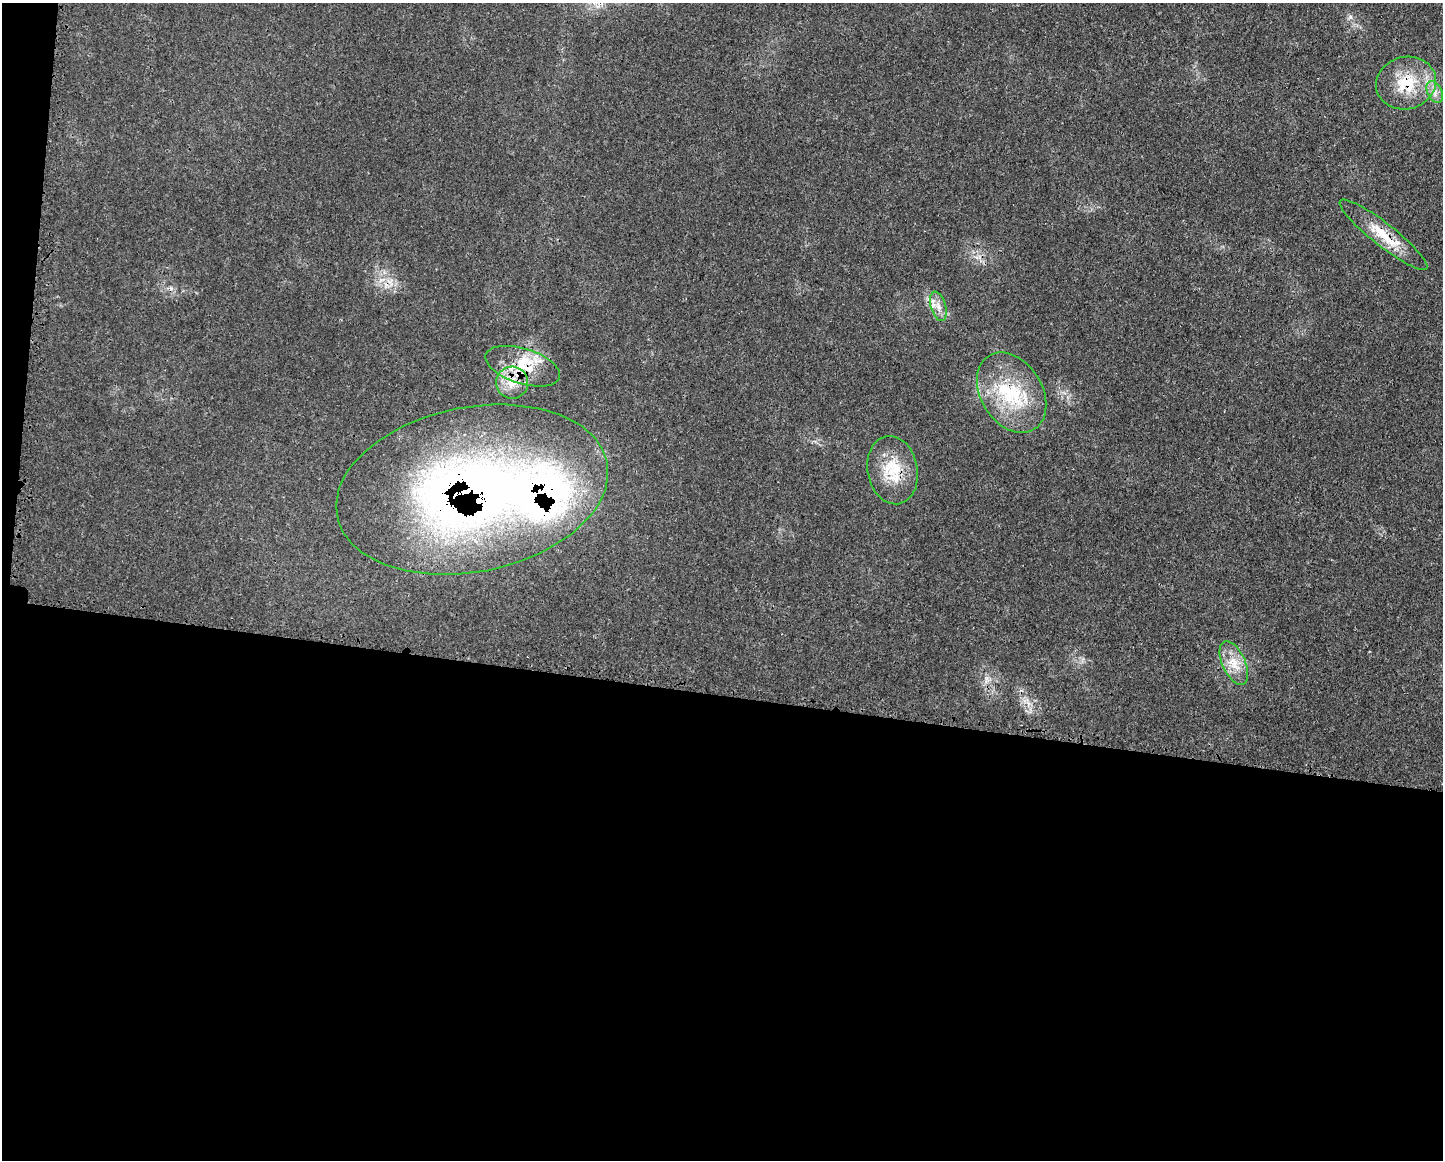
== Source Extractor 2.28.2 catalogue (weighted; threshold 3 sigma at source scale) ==
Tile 10 of 3 x 4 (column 1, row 4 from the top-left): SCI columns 123-1563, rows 2-1159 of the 4687 x 4654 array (HDU 1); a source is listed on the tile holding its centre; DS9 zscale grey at full resolution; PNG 1445 x 1162 px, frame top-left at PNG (2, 3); each listed source drawn as its Kron ellipse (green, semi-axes under 4 px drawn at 4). Shown black and unused: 41% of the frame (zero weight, under 3 of 4 exposures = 2% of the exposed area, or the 3 px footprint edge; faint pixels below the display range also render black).
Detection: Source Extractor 2.28.2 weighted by HDU 2 'WHT'; one run over the whole footprint, this tile lists its part. Background 0.0414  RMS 0.0027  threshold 0.0121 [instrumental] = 3 sigma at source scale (4.5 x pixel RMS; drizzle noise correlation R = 1.50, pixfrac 1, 0.05/0.05 arcsec/px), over >= 5 px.
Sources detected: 13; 1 cosmic-ray / hot-pixel residue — neither listed nor drawn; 2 inside a brighter listed object's ellipse — not listed separately; the other 10 listed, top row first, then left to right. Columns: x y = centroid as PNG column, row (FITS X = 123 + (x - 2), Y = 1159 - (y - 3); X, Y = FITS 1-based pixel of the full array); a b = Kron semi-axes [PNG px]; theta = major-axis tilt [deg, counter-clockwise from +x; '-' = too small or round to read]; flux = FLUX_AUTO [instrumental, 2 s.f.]
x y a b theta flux
1406 83 30 26 14 12
1435 92 12 7 -64 1.8
1384 235 55 11 -38 8.6
938 306 15 7 -74 2.3
523 366 38 17 -17 11
512 383 16 16 - 5.6
1012 393 43 31 -58 21
893 470 34 25 -79 11
472 489 138 82 11 220
1234 663 23 11 -66 5.1
Overlapping masked pixels (flux is a lower limit): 5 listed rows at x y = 1406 83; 1384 235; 523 366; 1012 393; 472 489
Unlisted compact peaks at least as high as the median listed source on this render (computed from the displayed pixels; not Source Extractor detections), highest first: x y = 1350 17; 1028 703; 990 679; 384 272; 1030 712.